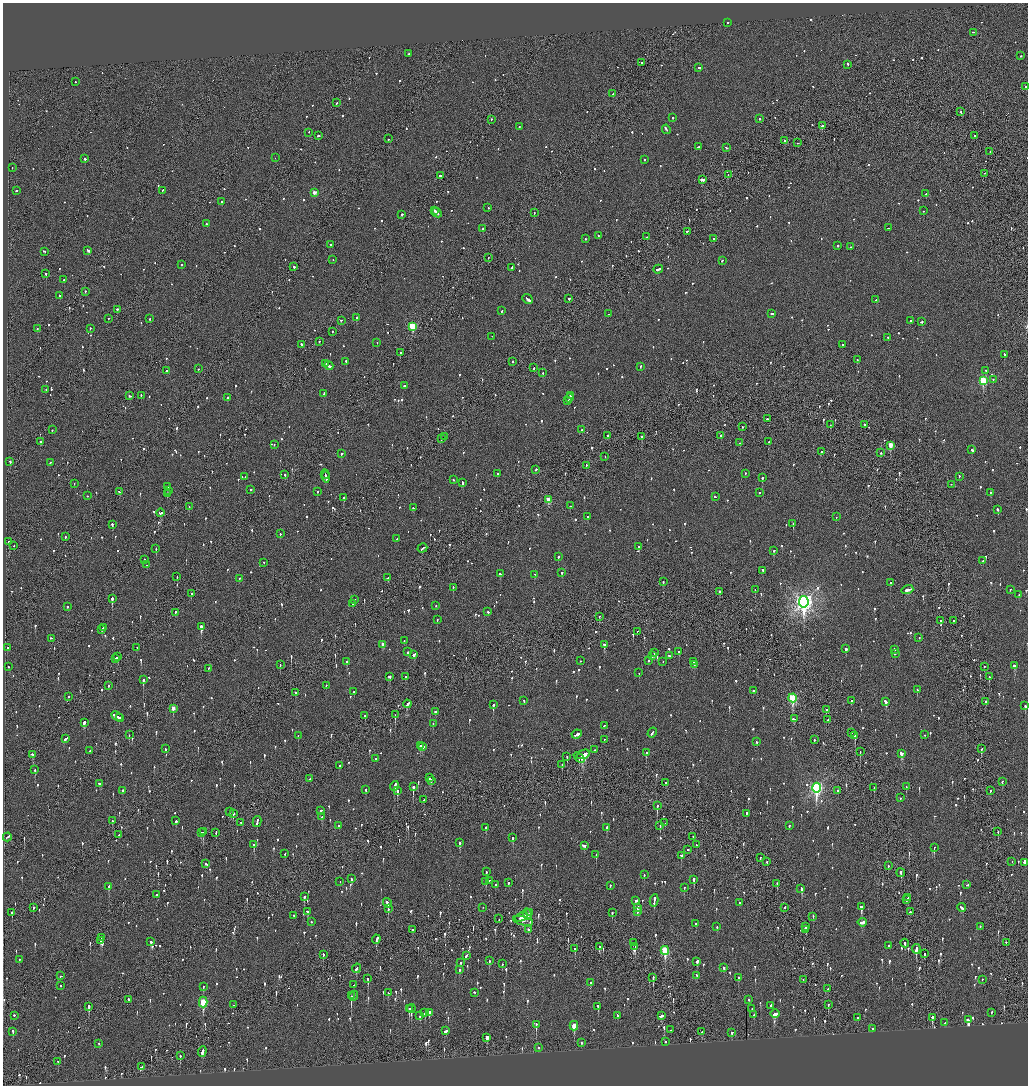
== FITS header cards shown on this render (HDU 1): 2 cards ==
NAXIS1  =                 2051
NAXIS2  =                 2167

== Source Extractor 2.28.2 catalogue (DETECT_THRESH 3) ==
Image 2051 x 2167 px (HDU 1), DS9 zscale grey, zoomed out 1/2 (1 PNG px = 2 x 2 image px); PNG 1030 x 1088 px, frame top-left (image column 2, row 2167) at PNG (3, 3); each listed source drawn as its Kron ellipse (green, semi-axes under 4 px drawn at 4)
Background -0.0963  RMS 0.076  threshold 0.228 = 3 sigma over >= 5 px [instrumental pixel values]
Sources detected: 1528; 54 cannot appear on this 1/2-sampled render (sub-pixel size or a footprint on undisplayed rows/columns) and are neither listed nor drawn; of the other 1474, the 500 brightest by FLUX_AUTO listed and drawn (974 fainter detections omitted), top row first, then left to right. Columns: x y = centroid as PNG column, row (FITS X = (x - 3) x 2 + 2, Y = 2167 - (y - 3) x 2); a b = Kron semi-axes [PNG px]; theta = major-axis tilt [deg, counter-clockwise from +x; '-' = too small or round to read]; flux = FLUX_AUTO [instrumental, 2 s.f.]
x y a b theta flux
728 23 2 2 - 61
973 33 2 2 - 79
408 54 2 2 - 92
1021 56 2 2 - 63
641 63 2 2 - 97
848 65 2 2 - 270
699 68 3 2 - 250
75 82 2 2 - 87
1026 87 2 2 - 160
613 94 2 2 - 76
336 103 2 1 - 82
961 112 2 2 - 120
673 118 2 2 - 270
759 119 2 2 - 110
491 120 2 1 - 190
822 126 2 2 - 270
519 127 2 2 - 56
666 130 5 2 - 330
309 133 2 1 - 63
318 136 3 2 - 80
974 136 2 1 - 280
388 139 2 2 - 91
785 141 2 2 - 190
798 143 2 2 - 87
698 147 3 2 - 120
726 148 3 2 - 150
990 152 2 2 - 130
275 158 2 1 - 56
85 159 2 2 - 360
644 160 2 2 - 77
12 168 2 1 - 58
984 174 2 2 - 59
728 175 2 1 - 180
440 176 3 2 - 150
702 180 3 2 - 1100
16 191 2 2 - 200
163 191 2 1 - 74
314 193 2 2 - 190
926 194 2 2 - 100
222 202 2 2 - 340
488 208 2 2 - 63
435 211 2 2 - 120
923 211 2 2 - 85
437 213 5 2 - 220
534 213 2 1 - 59
402 215 2 2 - 160
207 224 2 1 - 110
888 228 2 1 - 63
483 229 2 2 - 220
687 232 2 2 - 290
598 236 2 2 - 66
647 237 2 1 - 220
585 239 2 2 - 56
713 239 2 2 - 98
330 245 2 2 - 62
838 246 2 2 - 66
850 247 2 2 - 74
88 251 3 2 - 350
44 252 2 2 - 89
488 258 2 1 - 92
333 260 2 1 - 58
722 261 2 2 - 83
182 265 2 2 - 73
294 267 2 2 - 280
512 268 3 2 - 170
658 270 5 2 - 160
46 274 2 2 - 230
64 280 2 2 - 230
85 292 2 2 - 110
59 296 2 2 - 77
528 299 6 2 -40 300
569 299 3 2 - 78
876 300 2 2 - 100
117 310 2 2 - 160
502 311 2 2 - 71
608 314 2 1 - 61
772 314 3 2 - 100
357 318 2 2 - 320
108 319 2 2 - 72
150 319 2 2 - 82
341 321 2 2 - 72
910 321 2 2 - 59
921 322 3 2 - 180
412 327 3 3 - 920
37 329 2 2 - 110
90 329 2 2 - 110
332 332 2 1 - 100
492 337 2 1 - 71
888 338 2 2 - 64
319 342 2 2 - 130
377 343 2 2 - 120
301 345 2 2 - 140
842 345 2 2 - 57
400 353 2 2 - 180
1004 355 2 2 - 110
857 360 2 2 - 66
346 362 2 2 - 84
512 362 2 2 - 76
326 364 2 1 - 58
329 366 5 2 - 240
640 367 2 2 - 78
534 368 3 2 - 65
199 369 2 2 - 62
166 371 2 2 - 130
986 371 3 2 - 63
543 373 2 2 - 66
993 380 2 2 - 58
983 381 4 3 - 1200
404 386 2 2 - 100
46 390 2 2 - 64
324 394 2 2 - 140
129 396 3 2 - 87
141 396 2 2 - 62
570 396 2 2 - 91
228 398 2 2 - 110
569 398 4 2 - 210
568 401 2 2 - 90
767 419 2 2 - 150
830 425 2 2 - 64
864 425 2 2 - 190
742 427 2 1 - 200
52 430 2 2 - 78
582 430 2 2 - 58
607 436 3 2 - 150
721 436 2 2 - 160
445 437 2 2 - 66
642 437 2 2 - 200
442 439 2 2 - 69
41 442 2 2 - 210
769 442 2 2 - 81
740 443 2 2 - 89
274 445 2 2 - 57
890 446 3 3 - 310
972 450 3 2 - 140
822 452 2 2 - 130
880 453 2 2 - 85
341 454 2 2 - 160
605 457 2 1 - 60
10 462 2 2 - 91
50 463 3 2 - 64
586 466 2 1 - 120
536 470 2 2 - 120
497 474 2 2 - 150
745 474 2 1 - 56
285 475 2 2 - 83
325 475 5 2 - 150
245 477 2 2 - 79
326 477 5 2 - 210
959 477 2 2 - 75
762 478 2 2 - 310
453 480 2 1 - 68
463 483 4 2 - 160
74 484 2 2 - 63
951 485 2 2 - 120
167 487 2 2 - 96
250 490 2 2 - 310
169 491 2 2 - 58
119 492 2 2 - 170
317 492 2 2 - 58
759 493 2 2 - 110
990 493 2 2 - 79
167 494 3 2 - 120
87 496 2 2 - 61
715 497 2 2 - 73
344 498 2 2 - 240
549 500 3 3 - 340
570 506 2 2 - 77
189 507 2 2 - 56
413 508 2 2 - 59
997 510 3 2 - 87
160 513 4 2 - 280
587 517 2 2 - 61
836 517 2 1 - 150
793 524 2 2 - 150
112 525 2 2 - 320
280 534 2 2 - 62
65 537 2 2 - 76
397 539 2 2 - 56
9 542 3 2 - 210
14 546 2 2 - 64
639 547 2 2 - 130
422 548 5 2 - 200
156 549 2 1 - 100
773 551 2 2 - 78
558 557 2 2 - 110
145 560 2 2 - 57
983 561 2 2 - 64
264 563 2 2 - 87
147 565 2 1 - 180
763 571 2 2 - 140
562 573 3 2 - 86
500 574 3 2 - 85
535 575 2 1 - 100
177 577 2 1 - 140
387 578 3 2 - 100
239 579 2 2 - 66
663 582 2 2 - 160
890 583 2 2 - 260
453 588 2 2 - 70
755 590 2 2 - 72
907 590 6 2 17 210
1010 590 2 2 - 87
719 592 2 2 - 260
191 594 2 2 - 240
1019 595 2 1 - 120
112 599 3 2 - 610
354 600 2 2 - 350
804 602 6 5 - 8500
353 604 2 2 - 61
436 606 2 2 - 57
67 607 2 2 - 69
488 612 2 2 - 58
175 613 3 2 - 92
599 617 2 2 - 72
437 620 2 2 - 99
941 621 2 2 - 100
953 621 2 1 - 69
201 627 2 2 - 500
104 628 2 2 - 77
102 630 3 2 - 110
637 632 2 1 - 130
919 638 2 2 - 63
51 639 3 2 - 120
404 641 2 2 - 69
383 645 3 2 - 170
604 645 3 2 - 250
7 648 2 2 - 79
137 648 2 1 - 85
846 649 3 2 - 410
894 650 3 2 - 120
407 652 2 2 - 100
679 652 2 2 - 200
654 653 2 2 - 59
895 654 2 2 - 230
414 655 4 2 - 110
652 656 3 1 - 77
669 656 3 2 - 78
118 657 3 2 - 130
115 659 3 2 - 110
580 661 2 2 - 81
648 661 2 2 - 160
347 662 2 2 - 99
663 662 2 2 - 61
693 662 2 2 - 120
280 665 2 1 - 59
694 665 2 2 - 60
1014 666 3 3 - 150
9 667 2 2 - 66
984 667 2 2 - 65
208 669 2 1 - 62
639 673 2 1 - 150
389 677 3 2 - 130
406 677 2 2 - 62
989 677 2 2 - 92
143 680 2 2 - 350
109 686 2 2 - 68
326 686 2 2 - 88
917 690 3 2 - 150
753 691 2 2 - 200
354 692 2 2 - 59
295 693 2 2 - 110
69 697 2 1 - 120
792 698 4 3 - 1300
524 701 2 2 - 61
851 701 2 2 - 180
886 702 4 2 - 220
986 702 3 2 - 80
407 704 4 2 - 350
493 705 2 2 - 380
1025 706 2 2 - 400
173 709 3 2 - 180
826 710 2 1 - 240
435 712 2 2 - 99
395 715 3 1 - 160
365 716 3 2 - 150
117 717 7 2 -30 550
119 718 2 2 - 210
794 719 3 2 - 130
828 720 2 1 - 61
84 723 4 2 - 250
433 724 2 2 - 63
604 726 2 2 - 85
652 733 5 2 - 210
851 733 2 2 - 68
129 735 2 1 - 230
577 735 5 2 - 170
925 735 2 2 - 57
298 736 2 2 - 81
855 736 3 2 - 280
65 739 3 2 - 280
604 740 2 2 - 73
814 740 2 2 - 58
756 742 3 2 - 60
420 746 2 2 - 270
423 747 3 2 - 480
165 749 3 2 - 82
981 749 2 2 - 81
595 750 2 1 - 62
90 751 2 2 - 170
860 752 2 1 - 69
646 753 3 2 - 140
902 754 3 3 - 340
33 755 4 2 - 110
583 755 7 2 23 1300
567 757 2 2 - 110
579 758 6 3 -40 110
376 759 2 2 - 120
562 765 2 2 - 63
339 766 2 2 - 62
35 770 2 2 - 150
429 778 2 2 - 74
310 779 2 2 - 68
431 781 3 2 - 100
1002 782 3 2 - 59
666 783 2 1 - 210
100 784 3 2 - 95
394 786 5 2 - 340
413 787 2 2 - 780
906 787 2 1 - 56
816 788 5 4 - 3800
874 788 2 2 - 66
365 790 2 2 - 85
122 791 2 2 - 97
397 791 3 2 - 190
838 791 2 2 - 290
990 791 2 2 - 74
900 798 2 2 - 68
423 800 2 2 - 64
657 806 3 2 - 290
321 811 2 2 - 130
230 812 2 2 - 56
233 814 3 2 - 230
746 814 2 2 - 420
322 817 3 2 - 90
113 821 3 1 - 170
176 821 2 2 - 840
257 822 5 2 - 220
241 823 2 1 - 60
665 823 2 1 - 77
339 826 2 2 - 120
660 826 3 2 - 120
789 826 2 2 - 100
486 828 2 2 - 160
607 828 3 2 - 170
203 832 3 2 - 160
998 832 2 2 - 63
201 833 4 2 - 110
216 833 3 1 - 97
119 835 2 2 - 56
7 837 4 2 - 260
693 837 2 1 - 92
513 838 3 2 - 190
460 843 3 2 - 190
254 845 3 2 - 180
696 845 2 2 - 67
584 846 3 2 - 120
934 848 3 1 - 110
688 850 2 2 - 180
285 854 3 2 - 57
596 855 3 2 - 130
681 856 2 2 - 75
760 858 2 1 - 64
767 862 2 1 - 61
1012 862 2 2 - 120
1024 863 3 2 - 82
206 864 3 2 - 77
888 866 2 2 - 72
486 872 3 2 - 67
901 873 4 2 - 110
644 875 2 2 - 63
351 879 3 2 - 84
694 880 3 2 - 180
489 881 2 2 - 68
340 882 2 1 - 110
486 882 3 2 - 83
508 883 3 2 - 58
777 884 2 2 - 120
495 885 2 2 - 140
967 885 3 1 - 81
610 886 2 2 - 68
109 887 3 2 - 160
684 888 2 2 - 92
801 889 4 2 - 290
156 895 2 2 - 120
304 897 3 2 - 200
908 898 2 1 - 86
906 900 3 2 - 110
636 901 3 3 - 110
654 901 6 2 80 270
387 903 5 2 - 220
739 903 2 2 - 140
861 907 3 2 - 320
33 908 2 2 - 85
483 908 2 1 - 62
637 908 2 2 - 190
785 908 2 2 - 110
962 908 4 2 - 190
388 909 3 2 - 150
308 912 3 3 - 120
637 912 3 2 - 110
910 912 2 2 - 75
12 913 2 2 - 250
530 913 2 2 - 710
612 913 3 2 - 170
527 915 6 4 -69 280
294 916 2 2 - 77
521 917 7 2 22 200
813 917 2 2 - 79
499 919 2 1 - 140
523 921 10 4 -13 72
311 922 2 2 - 59
862 923 4 2 - 190
696 924 2 2 - 250
717 927 2 2 - 70
805 927 3 2 - 110
980 927 2 2 - 61
413 930 3 2 - 76
528 930 3 2 - 65
806 930 3 2 - 60
102 938 2 2 - 56
376 940 5 2 - 290
101 941 3 2 - 64
151 942 2 2 - 110
633 943 2 1 - 78
1006 943 2 2 - 57
905 944 4 2 - 130
889 946 2 2 - 82
599 947 3 2 - 130
635 947 2 2 - 57
575 949 4 2 - 74
916 949 5 2 - 850
665 951 4 3 - 1100
925 954 3 2 - 71
323 955 3 2 - 99
466 956 3 2 - 97
19 960 2 2 - 56
489 961 3 2 - 140
697 962 4 2 - 110
461 963 3 2 - 61
502 964 2 2 - 110
724 968 3 2 - 86
356 969 5 2 - 170
459 970 3 2 - 68
61 976 3 2 - 110
697 976 3 2 - 59
653 978 3 2 - 230
738 978 3 2 - 91
368 979 4 2 - 220
803 980 2 2 - 56
982 980 2 2 - 63
590 983 2 2 - 66
353 985 2 1 - 110
60 986 2 2 - 58
203 987 3 1 - 75
827 989 2 1 - 63
388 993 2 2 - 200
474 993 2 2 - 65
351 996 2 2 - 430
354 996 5 2 - 590
128 1000 2 2 - 100
749 1000 2 2 - 79
203 1003 5 3 - 730
233 1005 2 1 - 140
828 1005 3 2 - 64
771 1006 3 2 - 130
89 1007 4 2 - 360
598 1007 4 2 - 98
409 1009 3 2 - 200
411 1009 4 2 - 390
752 1009 2 2 - 79
425 1013 4 2 - 150
429 1013 4 2 - 170
991 1013 2 2 - 120
775 1014 5 3 - 280
754 1015 3 2 - 72
14 1016 2 2 - 130
420 1016 3 2 - 83
618 1016 3 2 - 90
661 1016 4 2 - 130
858 1018 4 2 - 57
932 1018 3 2 - 410
968 1020 3 2 - 1200
945 1023 2 2 - 75
536 1025 4 2 - 190
574 1026 5 3 - 350
872 1029 2 2 - 96
671 1030 2 2 - 60
445 1031 4 2 - 200
13 1032 3 2 - 80
701 1032 2 2 - 68
732 1033 2 2 - 170
487 1038 4 3 - 180
665 1042 2 2 - 180
581 1043 3 2 - 68
99 1044 2 2 - 150
539 1048 2 2 - 73
202 1052 5 2 - 150
180 1056 3 2 - 110
58 1062 2 1 - 59
141 1067 4 2 - 120
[974 fainter detections neither listed nor drawn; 54 sub-pixel or undisplayed-footprint detections neither listed nor drawn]